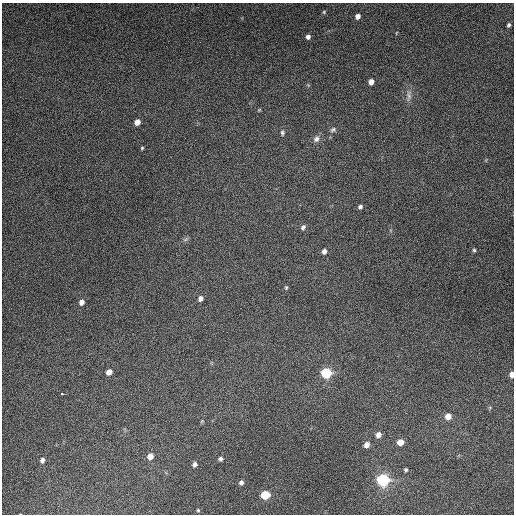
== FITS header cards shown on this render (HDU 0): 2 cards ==
NAXIS1  =                  512
NAXIS2  =                  512

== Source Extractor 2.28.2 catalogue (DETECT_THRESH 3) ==
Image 512 x 512 px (HDU 0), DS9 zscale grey, 1 PNG px = 1 image px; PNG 516 x 516 px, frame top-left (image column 1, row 512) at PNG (2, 3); no overlay
Background 5100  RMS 320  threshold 949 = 3 sigma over >= 5 px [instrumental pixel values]
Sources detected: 40; all 40 listed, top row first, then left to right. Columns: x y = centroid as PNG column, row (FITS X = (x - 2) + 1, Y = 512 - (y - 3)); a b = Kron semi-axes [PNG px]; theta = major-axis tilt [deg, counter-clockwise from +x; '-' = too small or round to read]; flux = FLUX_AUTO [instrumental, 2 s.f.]
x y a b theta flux
324 12 5 4 - 2.5e+04
358 16 6 5 - 9.3e+04
509 25 4 3 - 3.7e+04
396 33 5 3 - 1.5e+04
308 37 5 5 - 7.0e+04
371 82 5 5 - 1.2e+05
308 85 5 5 - 2.2e+04
409 95 18 6 86 1.2e+05
259 110 5 3 - 2.0e+04
137 122 5 5 - 1.4e+05
333 130 8 6 20 5.4e+04
282 133 8 6 -84 4.8e+04
316 139 10 8 52 1.0e+05
142 148 4 4 - 2.5e+04
360 207 6 5 - 5.3e+04
303 227 7 5 61 5.7e+04
186 239 8 5 31 4.5e+04
474 250 5 4 - 3.2e+04
324 251 6 5 - 7.8e+04
286 288 6 5 - 3.4e+04
200 299 6 5 - 8.1e+04
81 302 6 5 - 1.1e+05
109 372 6 5 - 1.4e+05
326 373 8 7 - 1.0e+06
512 374 5 4 - 1.3e+05
62 394 3 2 - 5.9e+04
448 416 7 6 - 1.8e+05
202 421 5 4 - 2.3e+04
378 435 6 6 - 1.2e+05
400 442 6 6 - 2.2e+05
367 445 6 5 - 1.2e+05
150 456 6 5 - 1.7e+05
220 459 5 5 - 5.0e+04
42 460 6 5 - 6.7e+04
195 464 5 5 - 7.0e+04
406 470 5 4 - 3.6e+04
383 480 10 9 - 1.5e+06
241 483 5 5 - 6.2e+04
265 495 6 6 - 6.4e+05
198 510 4 3 - 2.4e+04
At the frame edge (FLAGS 8, measured only in part): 1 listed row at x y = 512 374